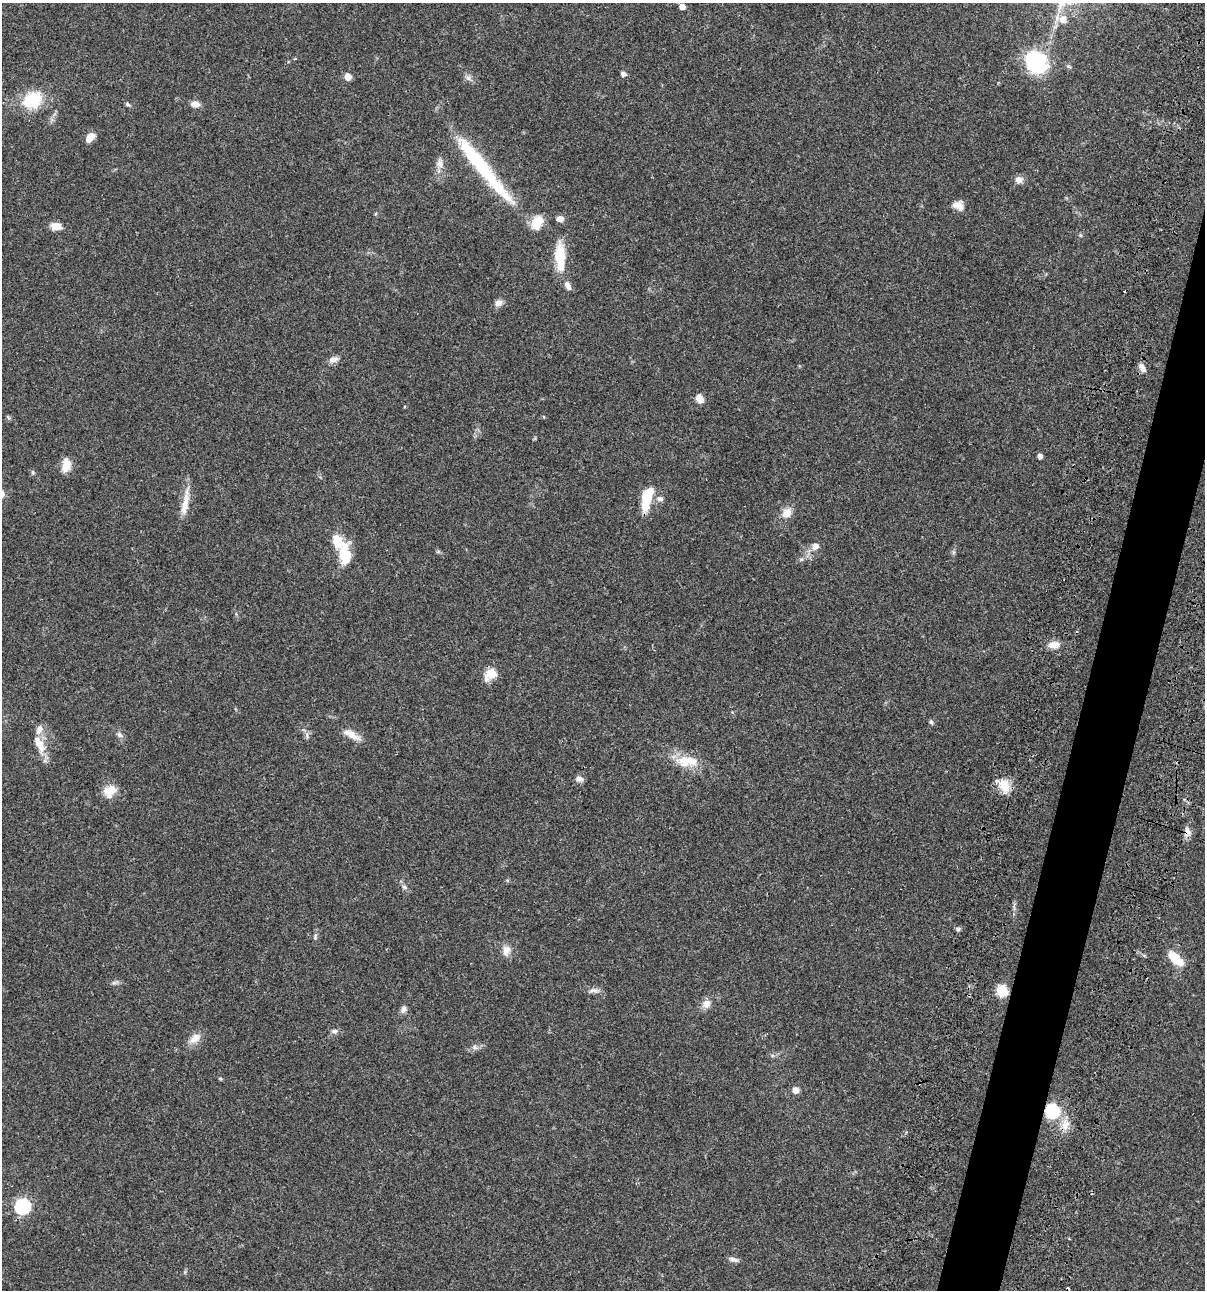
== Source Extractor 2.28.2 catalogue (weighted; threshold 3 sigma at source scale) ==
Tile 10 of 4 x 4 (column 2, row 3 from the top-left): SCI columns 1438-2640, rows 1408-2695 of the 5405 x 5390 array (HDU 1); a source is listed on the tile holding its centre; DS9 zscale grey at full resolution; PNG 1207 x 1292 px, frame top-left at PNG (2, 3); no overlay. Shown black and unused: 4% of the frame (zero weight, under 3 of 4 exposures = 9% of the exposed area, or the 3 px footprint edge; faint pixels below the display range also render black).
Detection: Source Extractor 2.28.2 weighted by HDU 2 'WHT'; one run over the whole footprint, this tile lists its part. Background 0.0473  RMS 0.0054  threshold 0.0244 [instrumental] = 3 sigma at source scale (4.5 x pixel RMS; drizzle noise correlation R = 1.50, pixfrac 1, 0.05/0.05 arcsec/px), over >= 5 px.
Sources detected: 67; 2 inside a brighter object's white glare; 2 cosmic-ray / hot-pixel residue — not listed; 3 inside a brighter listed object's ellipse — not listed separately; the other 60 listed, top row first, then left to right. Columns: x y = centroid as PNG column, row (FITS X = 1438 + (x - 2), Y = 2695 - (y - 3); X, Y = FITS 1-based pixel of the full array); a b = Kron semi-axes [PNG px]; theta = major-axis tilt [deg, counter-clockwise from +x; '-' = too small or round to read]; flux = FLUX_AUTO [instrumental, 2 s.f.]
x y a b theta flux
682 7 5 5 - 3.8
1062 19 11 7 -19 6.1
1036 62 26 23 -43 34
623 74 6 5 - 1.8
348 77 7 6 - 3.7
468 78 7 6 - 1.6
32 100 21 16 27 21
127 104 8 4 -42 0.97
195 104 10 6 -7 3.9
90 137 10 6 47 6.5
440 163 12 9 -89 3.2
1019 180 11 10 - 2.7
494 183 80 15 -47 34
958 205 14 10 -21 4.1
560 219 7 6 - 2.9
56 226 12 8 -11 4.8
560 257 33 11 -86 17
568 286 12 7 -59 2.7
498 303 11 8 26 2.5
333 359 12 8 22 2.7
1142 368 12 6 -62 3.2
699 399 11 8 -51 3.4
1040 456 4 4 - 2.4
66 465 18 10 81 5.7
647 498 26 10 76 16
660 499 10 7 -18 1.9
185 503 37 8 80 7.6
787 513 13 10 49 5.1
815 546 9 8 - 3.1
345 556 24 11 -87 16
801 559 6 5 - 1
1054 645 13 8 6 4.5
491 674 7 6 - 21
931 722 6 5 - 1
120 735 10 5 -38 1.7
307 735 8 4 90 1.1
351 735 25 8 -28 5.3
39 744 27 10 -61 7.9
685 760 32 15 -2 12
579 779 10 6 -5 2.1
1004 786 20 12 -63 8.1
110 791 17 13 37 7.3
1187 832 11 9 73 3
404 887 7 5 -44 1.2
958 929 6 6 - 0.98
315 937 9 5 80 1.2
506 950 15 10 76 3.9
1175 959 21 9 -42 11
593 990 15 6 -2 2.3
1001 991 6 6 - 35
706 1004 12 10 59 3.5
403 1009 10 6 61 2
334 1031 9 6 1 1.5
195 1038 17 10 44 4.9
475 1047 7 5 -61 1.3
795 1090 5 5 - 4.8
1052 1111 7 6 - 74
1065 1125 14 8 65 4.3
22 1206 7 7 - 92
733 1259 12 6 -16 2
Overlapping masked pixels (flux is a lower limit): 2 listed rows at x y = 1187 832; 1052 1111